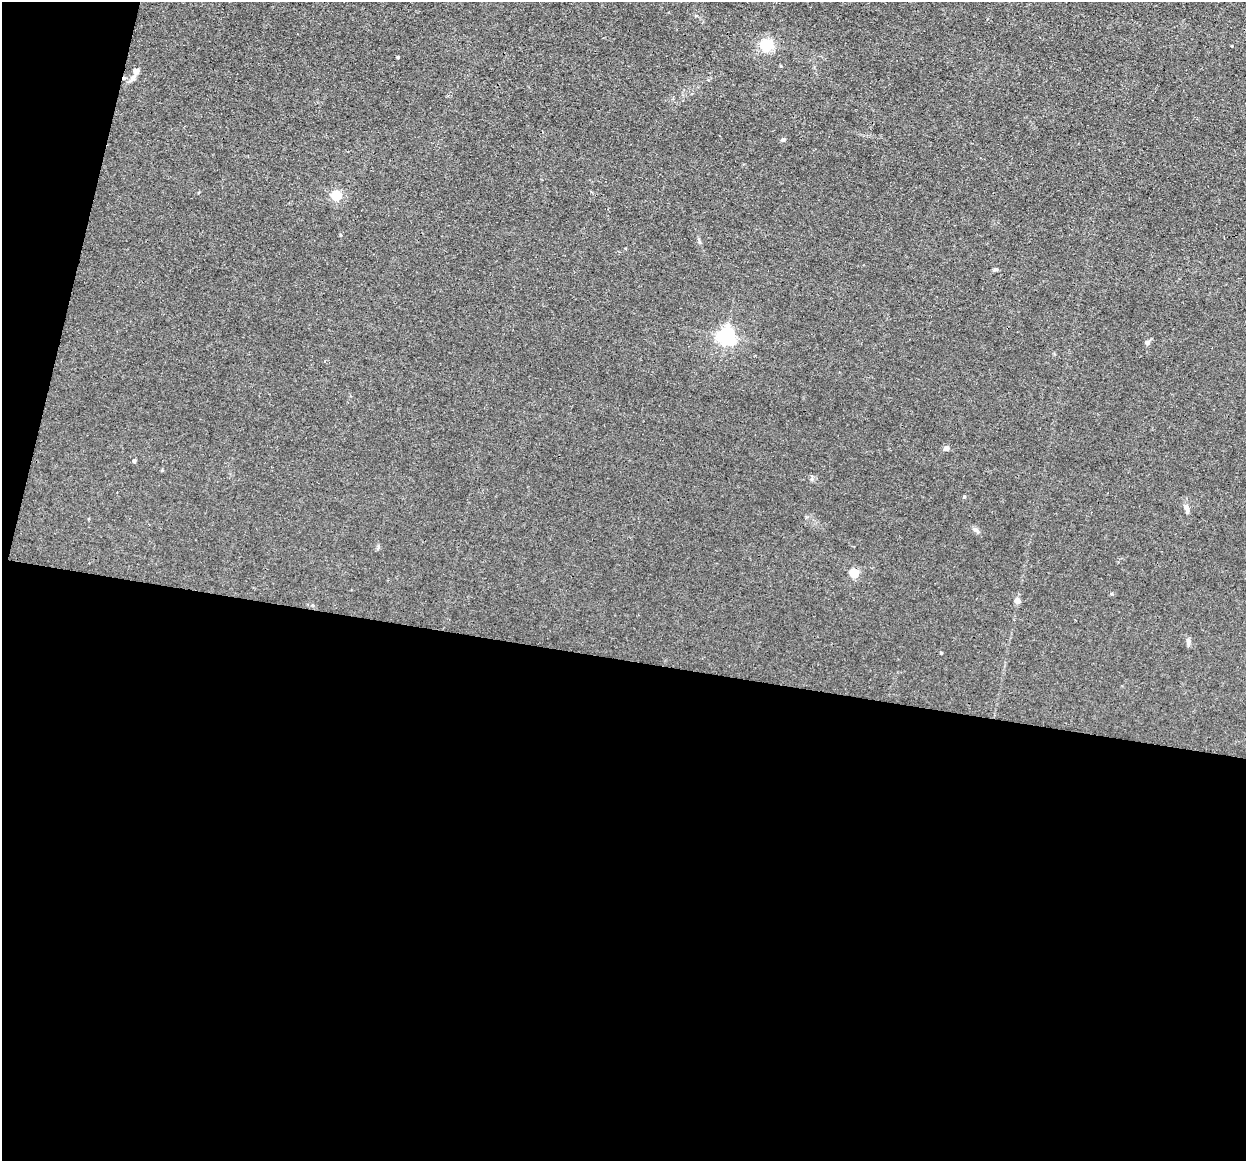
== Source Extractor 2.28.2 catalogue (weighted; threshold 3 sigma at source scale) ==
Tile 13 of 4 x 4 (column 1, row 4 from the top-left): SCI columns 1-1244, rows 243-1401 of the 4975 x 5000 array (HDU 1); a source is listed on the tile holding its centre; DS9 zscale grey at full resolution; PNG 1248 x 1163 px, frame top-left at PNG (2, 2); no overlay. Shown black and unused: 46% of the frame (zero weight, under 3 of 4 exposures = <1% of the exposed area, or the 3 px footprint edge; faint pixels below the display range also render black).
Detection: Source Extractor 2.28.2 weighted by HDU 2 'WHT'; one run over the whole footprint, this tile lists its part. Background 0.046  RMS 0.0054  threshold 0.0245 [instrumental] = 3 sigma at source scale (4.5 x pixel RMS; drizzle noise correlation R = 1.50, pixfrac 1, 0.05/0.05 arcsec/px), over >= 5 px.
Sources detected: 19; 1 cosmic-ray / hot-pixel residue — not listed; the other 18 listed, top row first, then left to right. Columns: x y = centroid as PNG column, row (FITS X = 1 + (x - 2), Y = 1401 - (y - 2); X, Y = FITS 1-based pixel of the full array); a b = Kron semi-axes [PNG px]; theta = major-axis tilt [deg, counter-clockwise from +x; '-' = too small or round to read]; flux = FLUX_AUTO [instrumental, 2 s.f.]
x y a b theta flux
766 45 5 5 - 84
398 57 3 2 - 0.53
136 72 6 6 - 2.3
133 78 9 7 49 1.9
783 139 6 5 - 0.99
336 195 5 5 - 35
996 269 6 4 12 1
726 336 6 6 - 180
1147 343 6 6 - 1.2
946 448 5 5 - 2.5
134 461 5 4 - 0.95
964 497 4 4 - 0.61
1187 509 14 6 -79 2.3
975 530 8 6 -44 1.5
854 573 5 5 - 25
1017 601 5 5 - 3.4
1188 642 12 4 -87 1.3
941 653 3 3 - 0.46